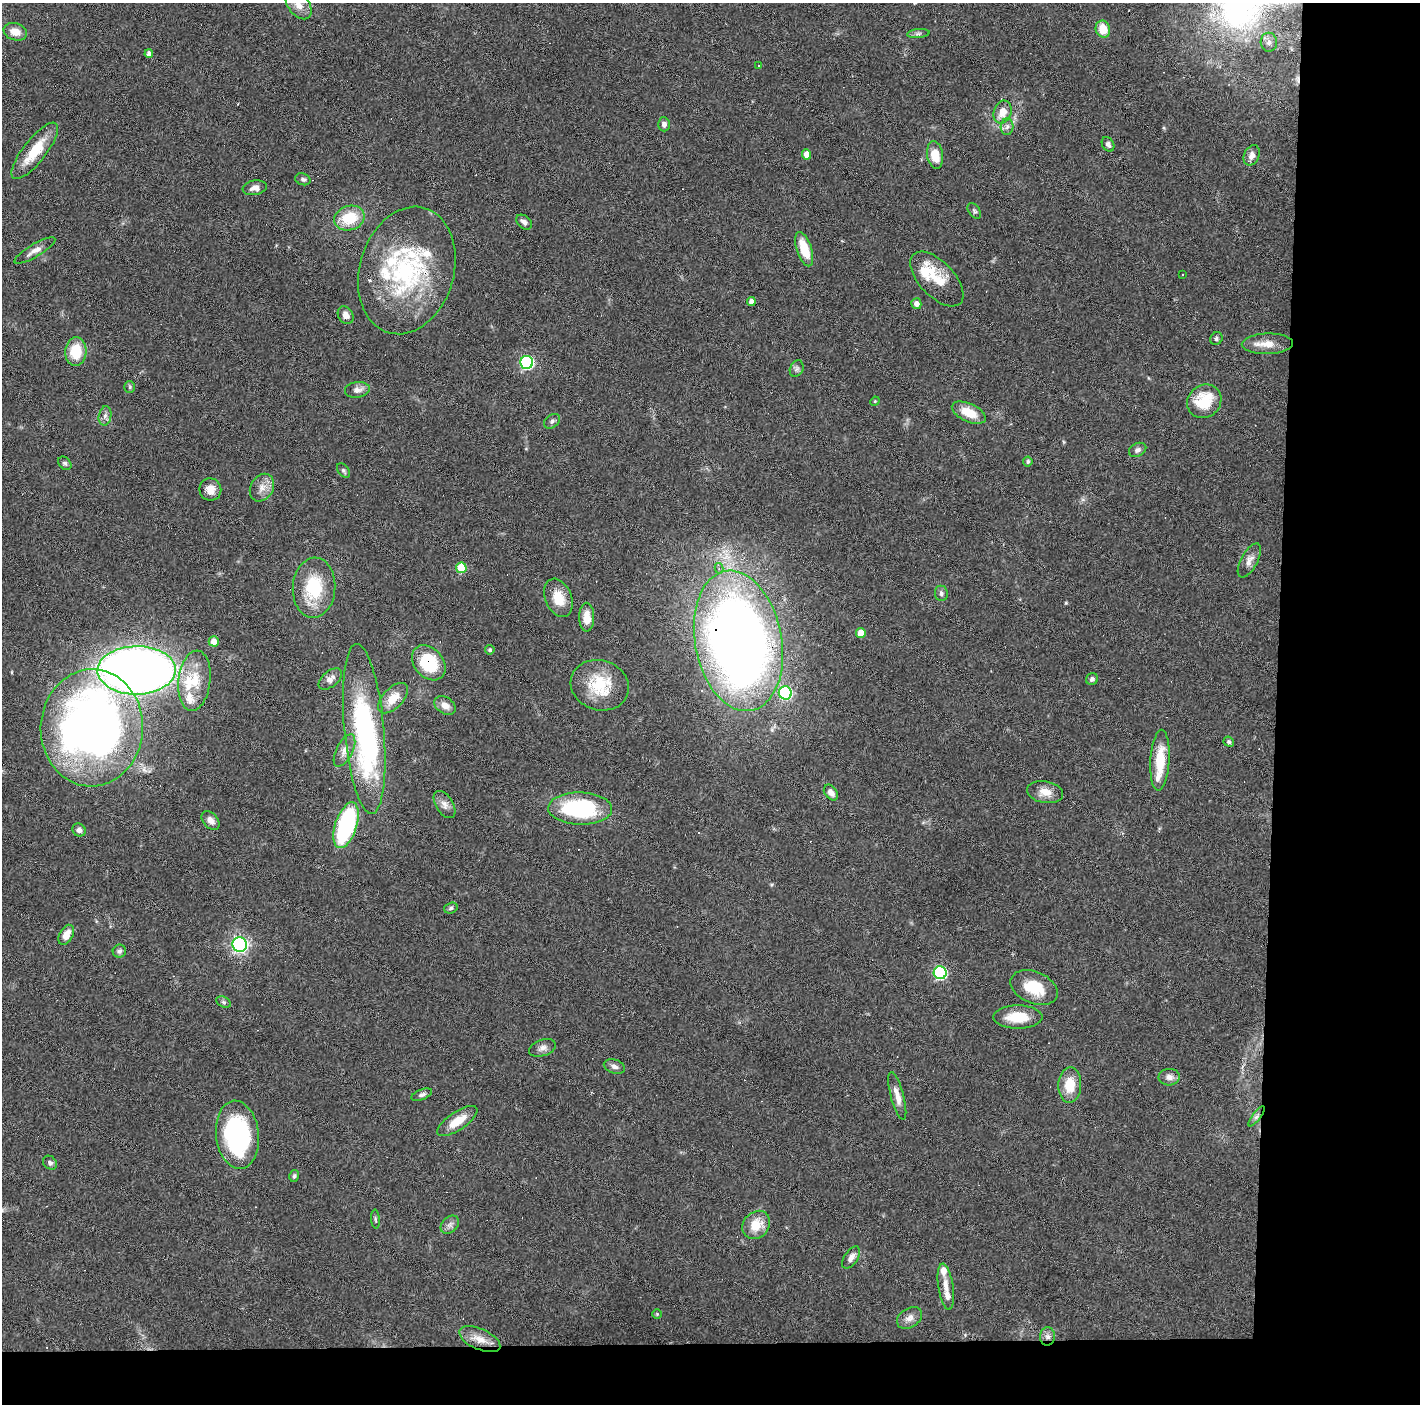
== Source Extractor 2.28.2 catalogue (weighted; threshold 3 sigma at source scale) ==
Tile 9 of 3 x 3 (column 3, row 3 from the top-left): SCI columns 2837-4254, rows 37-1438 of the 4254 x 4279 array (HDU 1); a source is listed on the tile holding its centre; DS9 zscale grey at full resolution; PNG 1422 x 1406 px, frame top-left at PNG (2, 3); each listed source drawn as its Kron ellipse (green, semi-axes under 4 px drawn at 4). Shown black and unused: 14% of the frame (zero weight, under 3 of 6 exposures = <1% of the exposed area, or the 3 px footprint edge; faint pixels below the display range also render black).
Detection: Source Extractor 2.28.2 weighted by HDU 2 'WHT'; one run over the whole footprint, this tile lists its part. Background 0.0399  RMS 0.004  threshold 0.0164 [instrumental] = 3 sigma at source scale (4.09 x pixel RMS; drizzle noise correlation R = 1.36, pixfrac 0.8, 0.05/0.05 arcsec/px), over >= 5 px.
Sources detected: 129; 1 inside a brighter object's white glare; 12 cosmic-ray / hot-pixel residue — neither listed nor drawn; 10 inside a brighter listed object's ellipse — not listed separately; the other 106 listed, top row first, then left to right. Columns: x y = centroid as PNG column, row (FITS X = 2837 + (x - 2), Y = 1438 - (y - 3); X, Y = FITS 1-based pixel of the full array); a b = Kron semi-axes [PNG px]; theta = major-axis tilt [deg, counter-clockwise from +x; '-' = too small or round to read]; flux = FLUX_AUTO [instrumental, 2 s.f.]
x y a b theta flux
298 5 16 10 -51 3.7
1103 29 8 7 - 6.5
15 32 12 8 -17 3.8
918 34 11 4 5 0.98
1269 42 9 8 - 1.9
149 54 4 4 - 1.4
759 66 3 2 - 0.69
1003 112 11 8 71 4.3
664 124 7 6 - 1.3
1007 127 8 6 85 1.3
1108 144 8 5 -58 1.2
35 151 34 11 52 12
807 154 5 4 - 4.4
935 155 14 8 -81 6.3
1252 155 10 7 64 2.4
303 179 8 5 -18 0.96
255 188 12 7 10 2.2
974 211 9 5 -54 0.81
349 218 15 12 17 12
524 222 9 6 -39 1.4
804 249 18 7 -72 8.9
35 251 23 6 30 2.7
407 270 65 47 74 59
1182 275 3 2 - 0.34
937 279 34 17 -46 9.7
751 301 4 4 - 2.1
916 304 5 5 - 2.1
346 315 9 7 -58 2.2
1216 339 7 6 - 0.75
1267 344 25 10 1 4.8
76 351 14 10 85 11
527 362 6 6 - 64
797 369 9 6 64 1.1
130 387 6 5 - 0.58
357 390 12 8 7 2.2
875 401 5 3 - 0.35
1204 401 18 16 42 14
969 413 18 9 -24 7.6
105 416 10 6 79 1.5
552 421 9 6 38 1.1
1138 450 9 6 28 1.3
1028 461 5 4 - 0.7
65 463 7 5 -43 0.76
344 471 8 5 -51 0.77
262 488 15 11 58 3.5
210 489 11 11 - 3.7
1249 560 19 8 62 2.7
461 568 5 5 - 14
719 568 5 4 - 0.94
314 588 30 21 86 19
941 593 8 6 -84 1.1
558 598 20 13 -68 7
587 617 14 7 -90 4.9
861 633 5 5 - 5.1
214 641 5 5 - 3.4
738 641 71 43 -79 470
490 650 5 4 - 0.76
429 663 19 14 -49 20
137 670 39 24 1 380
330 679 13 8 40 2.1
1092 679 6 5 - 1.2
194 681 30 16 84 11
600 685 29 25 -17 17
785 693 6 6 - 45
393 698 18 10 46 5.9
445 705 12 8 -33 2.8
92 728 58 51 88 290
364 729 85 20 -85 74
1229 742 5 4 - 0.76
344 751 17 8 63 3
1160 760 30 9 86 12
1045 792 18 11 -9 4.4
831 793 9 6 -53 2.3
445 805 15 9 -59 2.4
580 809 32 16 -1 41
211 820 11 7 -48 2.2
346 825 24 11 72 49
79 830 7 6 - 1.4
451 908 7 5 18 0.85
66 935 11 6 63 3.8
240 945 7 7 - 110
119 951 7 6 - 1
940 973 6 6 - 56
1034 988 25 15 -23 12
224 1002 8 5 -26 0.77
1018 1017 24 11 0 9.8
542 1048 14 8 20 2
614 1067 11 6 -17 1.5
1169 1077 10 8 3 2
1070 1085 17 11 87 8.1
422 1095 11 5 21 1.2
897 1096 24 6 -75 3.8
1256 1116 12 4 52 1.1
457 1121 23 9 34 7
237 1135 34 21 -84 48
50 1163 8 6 -42 1.1
294 1176 6 4 77 0.7
375 1219 9 4 -85 0.65
450 1225 10 7 45 1.5
756 1225 15 13 45 7.5
851 1258 12 6 56 2.1
946 1287 23 7 -81 4.2
657 1314 4 4 - 0.45
910 1318 14 9 32 2.5
1048 1336 9 7 88 1.8
480 1339 22 10 -24 4.9
Overlapping masked pixels (flux is a lower limit): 4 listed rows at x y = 407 270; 738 641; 429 663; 92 728
Isophote crosses this tile's border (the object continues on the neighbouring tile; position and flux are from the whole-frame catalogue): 2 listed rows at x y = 298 5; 92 728